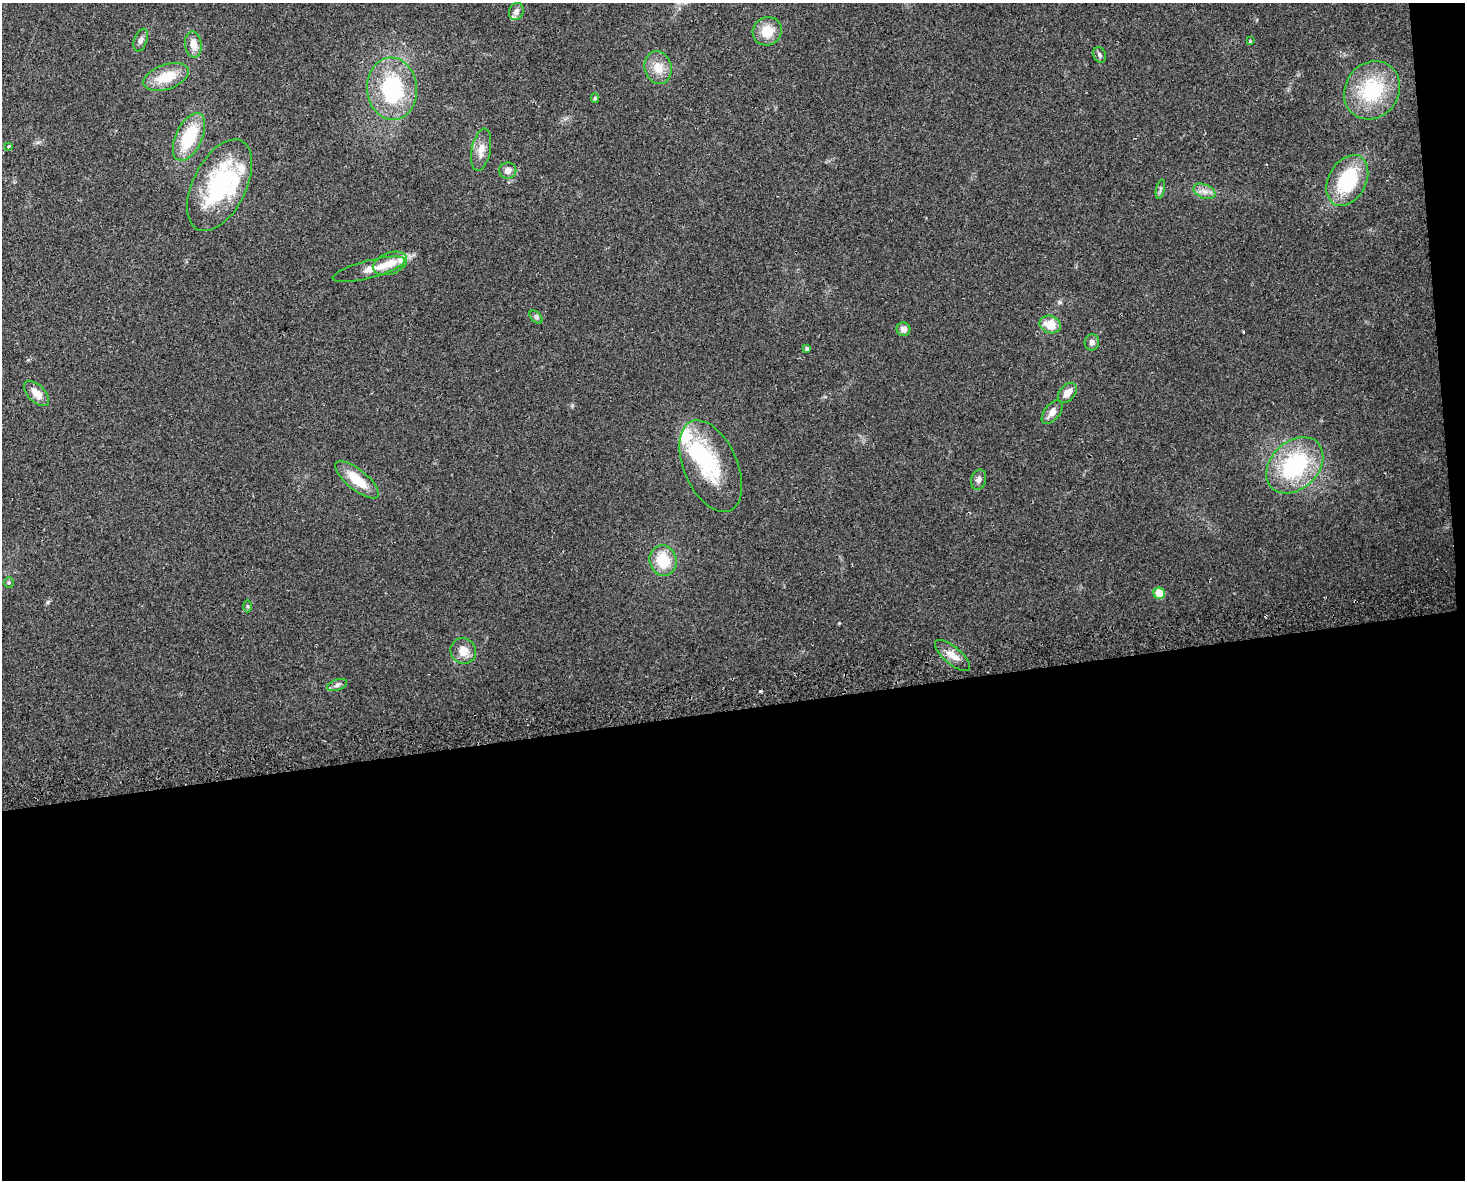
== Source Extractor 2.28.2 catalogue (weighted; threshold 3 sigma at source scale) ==
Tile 12 of 3 x 4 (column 3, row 4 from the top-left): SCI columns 2991-4453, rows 32-1209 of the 4474 x 4775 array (HDU 1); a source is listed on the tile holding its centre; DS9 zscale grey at full resolution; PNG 1467 x 1182 px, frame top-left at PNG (2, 3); each listed source drawn as its Kron ellipse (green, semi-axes under 4 px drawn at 4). Shown black and unused: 41% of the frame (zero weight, under 2 of 3 exposures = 2% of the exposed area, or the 3 px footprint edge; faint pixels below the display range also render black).
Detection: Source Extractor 2.28.2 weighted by HDU 2 'WHT'; one run over the whole footprint, this tile lists its part. Background 0.0743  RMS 0.0092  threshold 0.0413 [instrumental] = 3 sigma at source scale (4.5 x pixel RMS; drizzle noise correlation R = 1.50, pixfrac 1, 0.0396/0.0396 arcsec/px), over >= 5 px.
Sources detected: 51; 3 inside a brighter object's white glare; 1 cosmic-ray / hot-pixel residue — neither listed nor drawn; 7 inside a brighter listed object's ellipse — not listed separately; the other 40 listed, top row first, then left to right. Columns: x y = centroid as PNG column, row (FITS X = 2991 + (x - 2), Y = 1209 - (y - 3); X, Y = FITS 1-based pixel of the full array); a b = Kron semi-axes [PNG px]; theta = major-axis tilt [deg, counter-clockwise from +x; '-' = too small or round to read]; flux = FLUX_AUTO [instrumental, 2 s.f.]
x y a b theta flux
516 12 9 7 69 3.7
767 31 15 14 - 17
141 40 12 6 71 3.5
1250 41 4 3 - 0.73
193 44 13 8 -83 9
1100 55 8 6 -67 2.4
658 68 16 13 -73 14
166 77 24 12 19 24
392 89 31 25 -86 85
1372 90 30 26 54 59
595 98 5 4 - 1.2
189 137 25 13 65 45
9 146 4 3 - 1.5
481 150 21 9 79 10
508 170 8 8 - 5.2
1347 181 27 18 62 57
220 185 49 26 64 110
1160 189 10 4 77 1.9
1204 191 11 7 -22 5.4
390 263 17 10 20 13
369 269 37 9 15 11
536 317 8 4 -45 1.7
1050 324 11 8 -19 16
903 329 7 6 - 5
1092 342 8 7 - 3.5
807 349 4 4 - 1.8
36 393 15 8 -45 9.7
1067 393 12 7 49 7.5
1052 412 14 7 51 6.9
1295 465 32 23 44 89
711 466 49 27 -66 56
357 480 27 10 -39 24
979 480 10 7 72 3.5
663 560 15 13 -75 28
9 583 5 5 - 1.2
1159 593 6 5 - 20
247 606 6 4 -89 1.3
463 651 13 12 - 11
953 656 22 8 -40 9.2
337 685 10 5 20 2.8
Unlisted compact peaks at least as high as the median listed source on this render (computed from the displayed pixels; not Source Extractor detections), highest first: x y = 48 602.